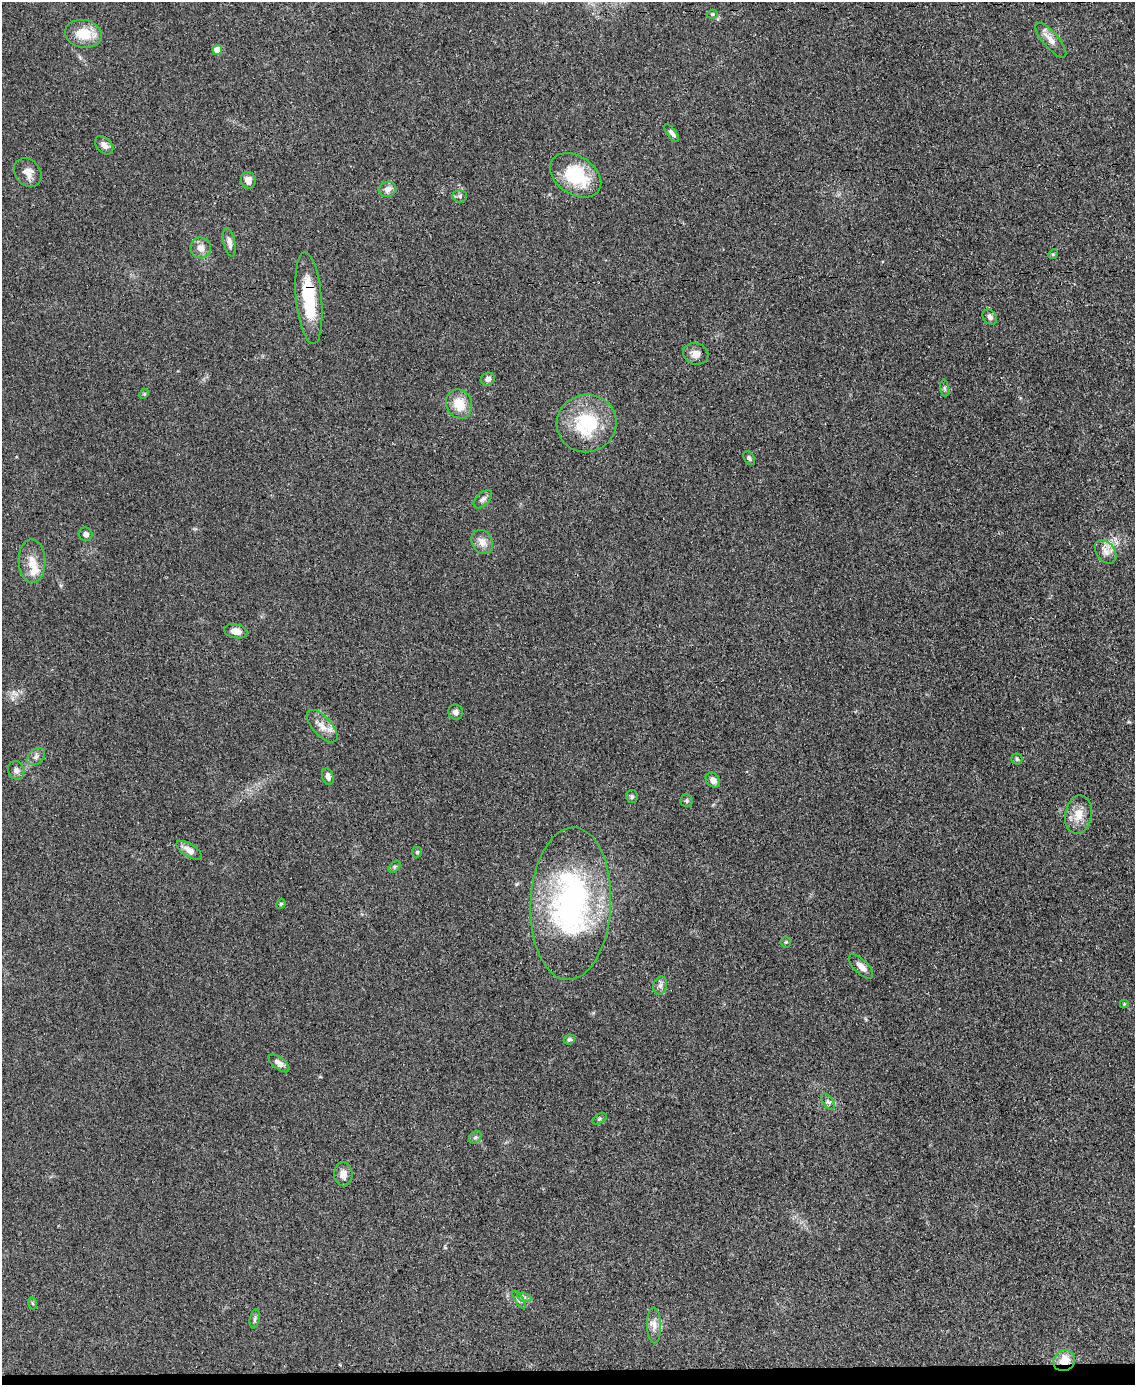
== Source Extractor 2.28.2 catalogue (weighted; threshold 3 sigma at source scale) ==
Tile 10 of 4 x 3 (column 2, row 3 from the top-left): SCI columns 1137-2269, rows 243-1625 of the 4542 x 4526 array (HDU 1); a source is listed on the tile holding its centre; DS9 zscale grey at full resolution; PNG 1137 x 1387 px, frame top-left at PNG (2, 2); each listed source drawn as its Kron ellipse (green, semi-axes under 4 px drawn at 4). Shown black and unused: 1% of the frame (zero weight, under 3 of 5 exposures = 1% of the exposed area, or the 3 px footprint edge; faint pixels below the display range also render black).
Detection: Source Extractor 2.28.2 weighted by HDU 2 'WHT'; one run over the whole footprint, this tile lists its part. Background 0.0625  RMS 0.0059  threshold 0.0264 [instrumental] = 3 sigma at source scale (4.5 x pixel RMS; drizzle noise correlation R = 1.50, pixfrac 1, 0.05/0.05 arcsec/px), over >= 5 px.
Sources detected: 61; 1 inside a brighter listed object's ellipse — not listed separately; the other 60 listed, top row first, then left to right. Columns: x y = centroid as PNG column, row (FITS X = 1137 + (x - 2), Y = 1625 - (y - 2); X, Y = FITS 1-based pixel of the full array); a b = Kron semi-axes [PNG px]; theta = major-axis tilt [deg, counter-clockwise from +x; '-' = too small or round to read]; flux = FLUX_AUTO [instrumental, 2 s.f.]
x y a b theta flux
712 14 5 4 - 0.78
83 34 18 14 -9 15
1051 40 22 7 -49 5.2
217 50 5 5 - 8.7
672 133 11 4 -53 2.2
104 145 10 7 -46 3.4
28 173 16 12 -53 5.3
576 175 28 19 -34 33
248 180 8 7 - 4.4
388 189 8 7 - 3.5
460 196 7 6 - 1.5
229 242 14 5 -78 3
201 248 10 10 - 4
1053 254 5 4 - 0.68
309 298 46 13 -84 28
990 317 8 6 -49 1.9
696 354 13 10 -16 4.3
488 379 7 6 - 2.3
945 388 8 4 -82 1.1
144 394 5 4 - 0.62
459 404 15 13 -66 12
587 423 30 29 - 37
749 458 7 5 -54 1.4
483 499 11 6 45 2.2
86 534 7 6 - 2.3
482 542 12 10 -61 5.3
1106 552 13 9 -52 4.5
32 561 22 13 -88 8.3
236 631 12 7 -11 5.1
455 712 7 7 - 2.4
322 726 20 9 -48 6.3
36 757 10 7 42 2.3
1017 759 5 5 - 1
16 770 9 8 - 2.7
328 777 8 5 -72 2.8
713 780 8 6 -47 3.1
632 797 6 6 - 1.3
686 801 6 6 - 1.2
1078 814 19 13 79 8.8
189 850 14 6 -32 5.5
417 852 5 5 - 0.82
395 867 7 4 45 0.98
281 904 5 4 - 0.72
571 904 76 40 87 140
786 942 5 5 - 0.78
861 966 15 7 -45 4.2
660 986 9 6 75 2.4
1124 1004 4 4 - 0.53
569 1039 6 5 - 1.3
279 1063 12 6 -38 3.4
828 1101 9 5 -55 1.7
599 1119 8 4 31 1
475 1137 7 5 44 1.3
343 1174 12 9 -87 4.8
524 1297 7 4 -16 1.6
519 1300 10 4 -57 1.3
32 1303 6 4 -70 0.79
255 1319 10 5 79 1.5
654 1325 18 7 -89 4.3
1064 1361 11 10 - 9.4
Overlapping masked pixels (flux is a lower limit): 2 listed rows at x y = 309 298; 1064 1361